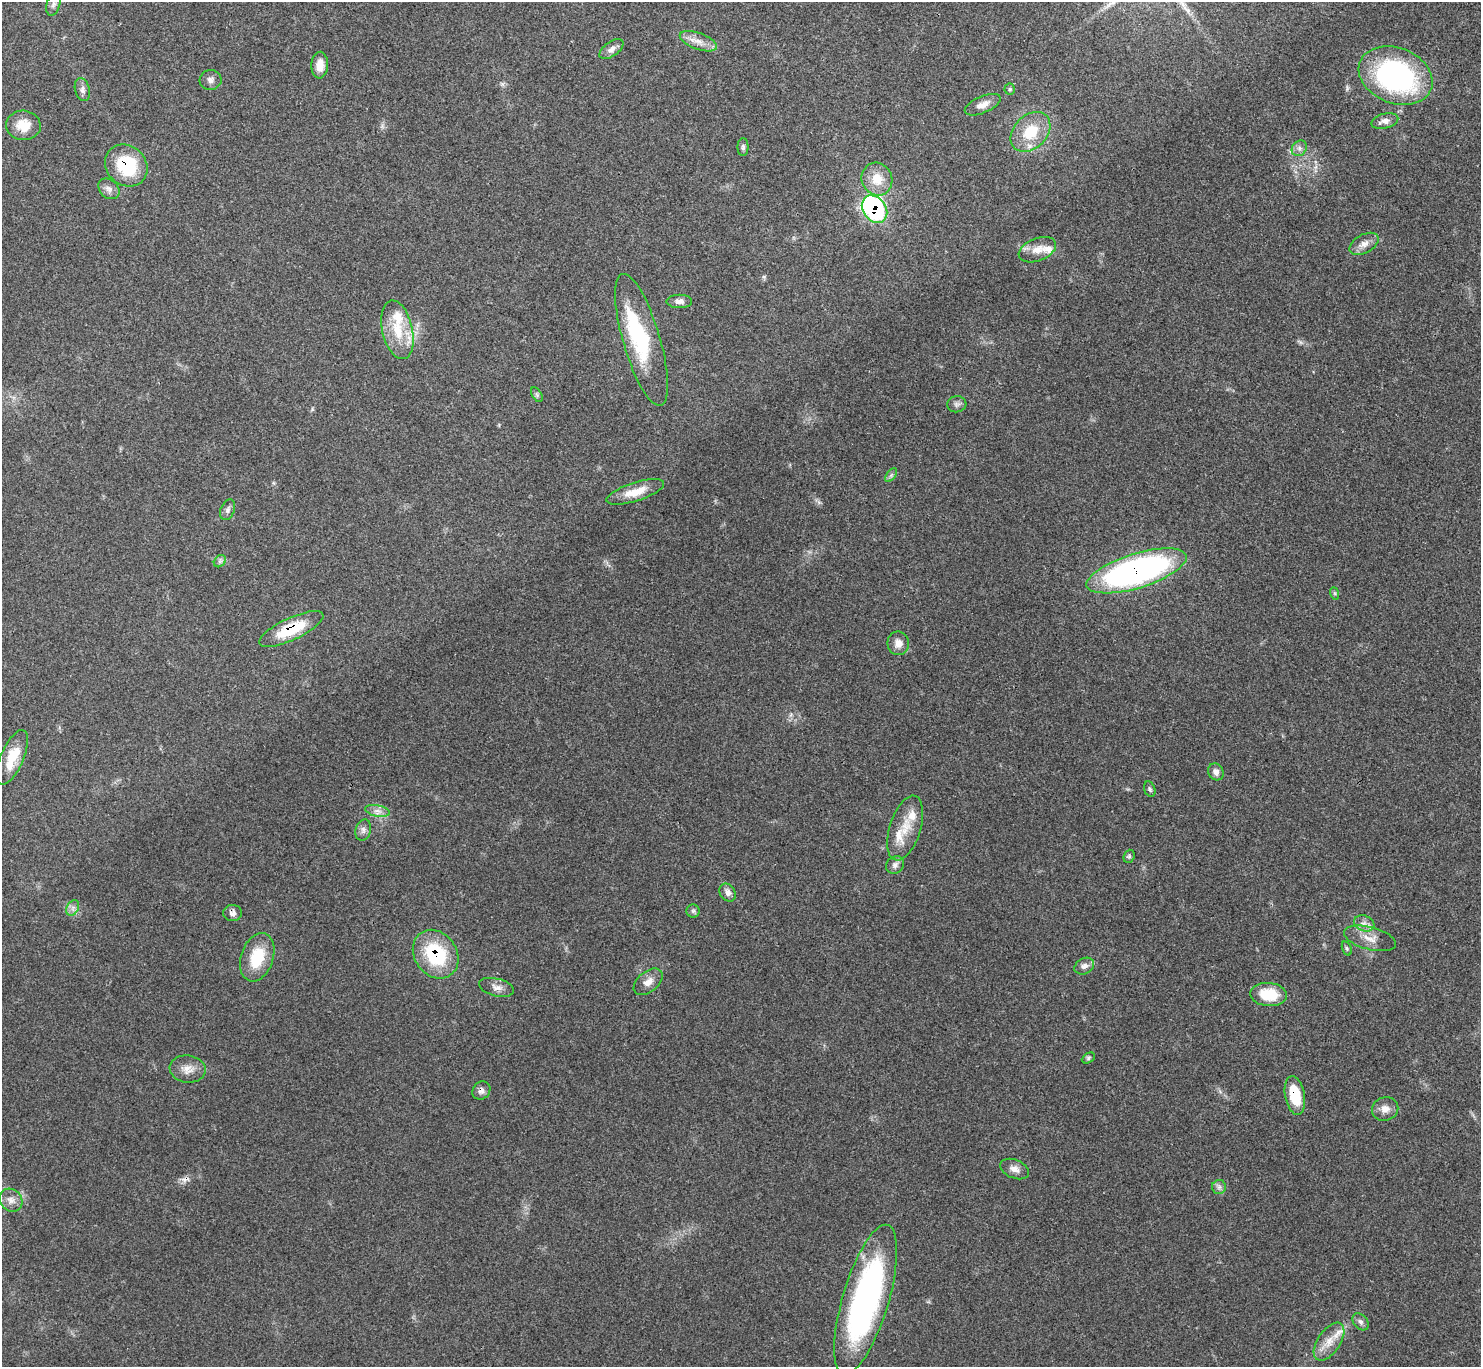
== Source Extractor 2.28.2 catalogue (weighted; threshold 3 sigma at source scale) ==
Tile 10 of 4 x 4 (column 2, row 3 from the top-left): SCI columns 1487-2965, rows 1528-2892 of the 5926 x 5923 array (HDU 1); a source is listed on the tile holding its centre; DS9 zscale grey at full resolution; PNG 1483 x 1369 px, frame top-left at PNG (2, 2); each listed source drawn as its Kron ellipse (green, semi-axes under 4 px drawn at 4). Shown black and unused: <1% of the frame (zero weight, under 3 of 4 exposures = <1% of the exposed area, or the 3 px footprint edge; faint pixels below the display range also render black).
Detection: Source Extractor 2.28.2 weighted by HDU 2 'WHT'; one run over the whole footprint, this tile lists its part. Background 0.063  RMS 0.0054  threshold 0.0244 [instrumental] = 3 sigma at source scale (4.5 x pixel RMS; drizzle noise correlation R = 1.50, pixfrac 1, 0.05/0.05 arcsec/px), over >= 5 px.
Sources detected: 72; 1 inside a brighter object's white glare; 1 cosmic-ray / hot-pixel residue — neither listed nor drawn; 5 inside a brighter listed object's ellipse — not listed separately; the other 65 listed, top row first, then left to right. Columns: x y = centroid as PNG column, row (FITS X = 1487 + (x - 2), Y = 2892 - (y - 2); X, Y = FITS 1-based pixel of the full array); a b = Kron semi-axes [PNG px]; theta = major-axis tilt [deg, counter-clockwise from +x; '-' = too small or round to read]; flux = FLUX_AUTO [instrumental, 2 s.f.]
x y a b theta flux
53 4 11 6 72 2.1
698 41 19 8 -20 5.5
611 49 14 7 36 3.1
320 65 13 8 87 5.9
1396 76 38 27 -21 120
211 80 11 10 - 2.5
1010 89 5 5 - 0.84
82 90 12 7 -75 2.4
983 105 19 8 23 4.6
1385 121 14 7 15 3.7
23 125 17 14 -5 9.5
1030 132 23 16 46 18
743 147 9 5 90 1.3
1299 148 8 7 - 2.1
126 166 22 19 -43 31
877 179 16 15 - 11
109 189 12 9 -43 2.9
874 209 15 11 -52 95
1364 244 16 9 29 4.2
1037 250 20 11 21 7.2
679 301 12 6 -1 2.9
397 330 30 15 -77 17
641 340 68 18 -74 45
537 395 8 4 -59 1
957 404 9 8 - 2
891 475 8 4 53 1.1
635 492 30 9 18 9.7
228 510 11 7 67 2
220 561 7 5 45 1.2
1137 571 52 17 17 200
1334 593 6 4 -70 0.71
291 629 35 11 25 24
898 643 12 11 - 4.4
12 757 29 11 67 14
1216 772 9 7 -56 2.9
1150 789 8 5 -70 1.3
377 811 12 5 -11 3
905 828 33 15 72 13
363 830 11 7 74 2.4
1129 856 7 5 69 1.1
895 865 9 8 - 2.3
728 892 9 7 -55 2.7
73 908 8 6 60 2.1
693 911 6 6 - 1.3
233 913 9 8 - 2.7
1364 923 10 7 -20 3.1
1370 938 27 11 -15 7.3
1347 948 7 4 -71 0.95
436 954 26 21 -54 38
257 957 25 16 71 19
1084 966 10 7 30 2.8
648 982 17 10 39 4.7
497 987 18 8 -14 3.8
1269 995 18 11 -3 17
1088 1058 7 5 29 1
188 1069 18 13 -8 5.9
481 1091 9 8 - 2.4
1295 1095 19 9 -80 19
1385 1109 13 11 19 4.6
1014 1169 15 9 -23 4
1219 1187 7 7 - 1.8
11 1200 12 10 -45 4.2
866 1300 78 23 73 160
1360 1322 10 6 -50 1.9
1329 1342 21 11 56 8.1
Overlapping masked pixels (flux is a lower limit): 9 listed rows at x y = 1396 76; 126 166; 874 209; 1137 571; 291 629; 233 913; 436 954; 481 1091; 1295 1095